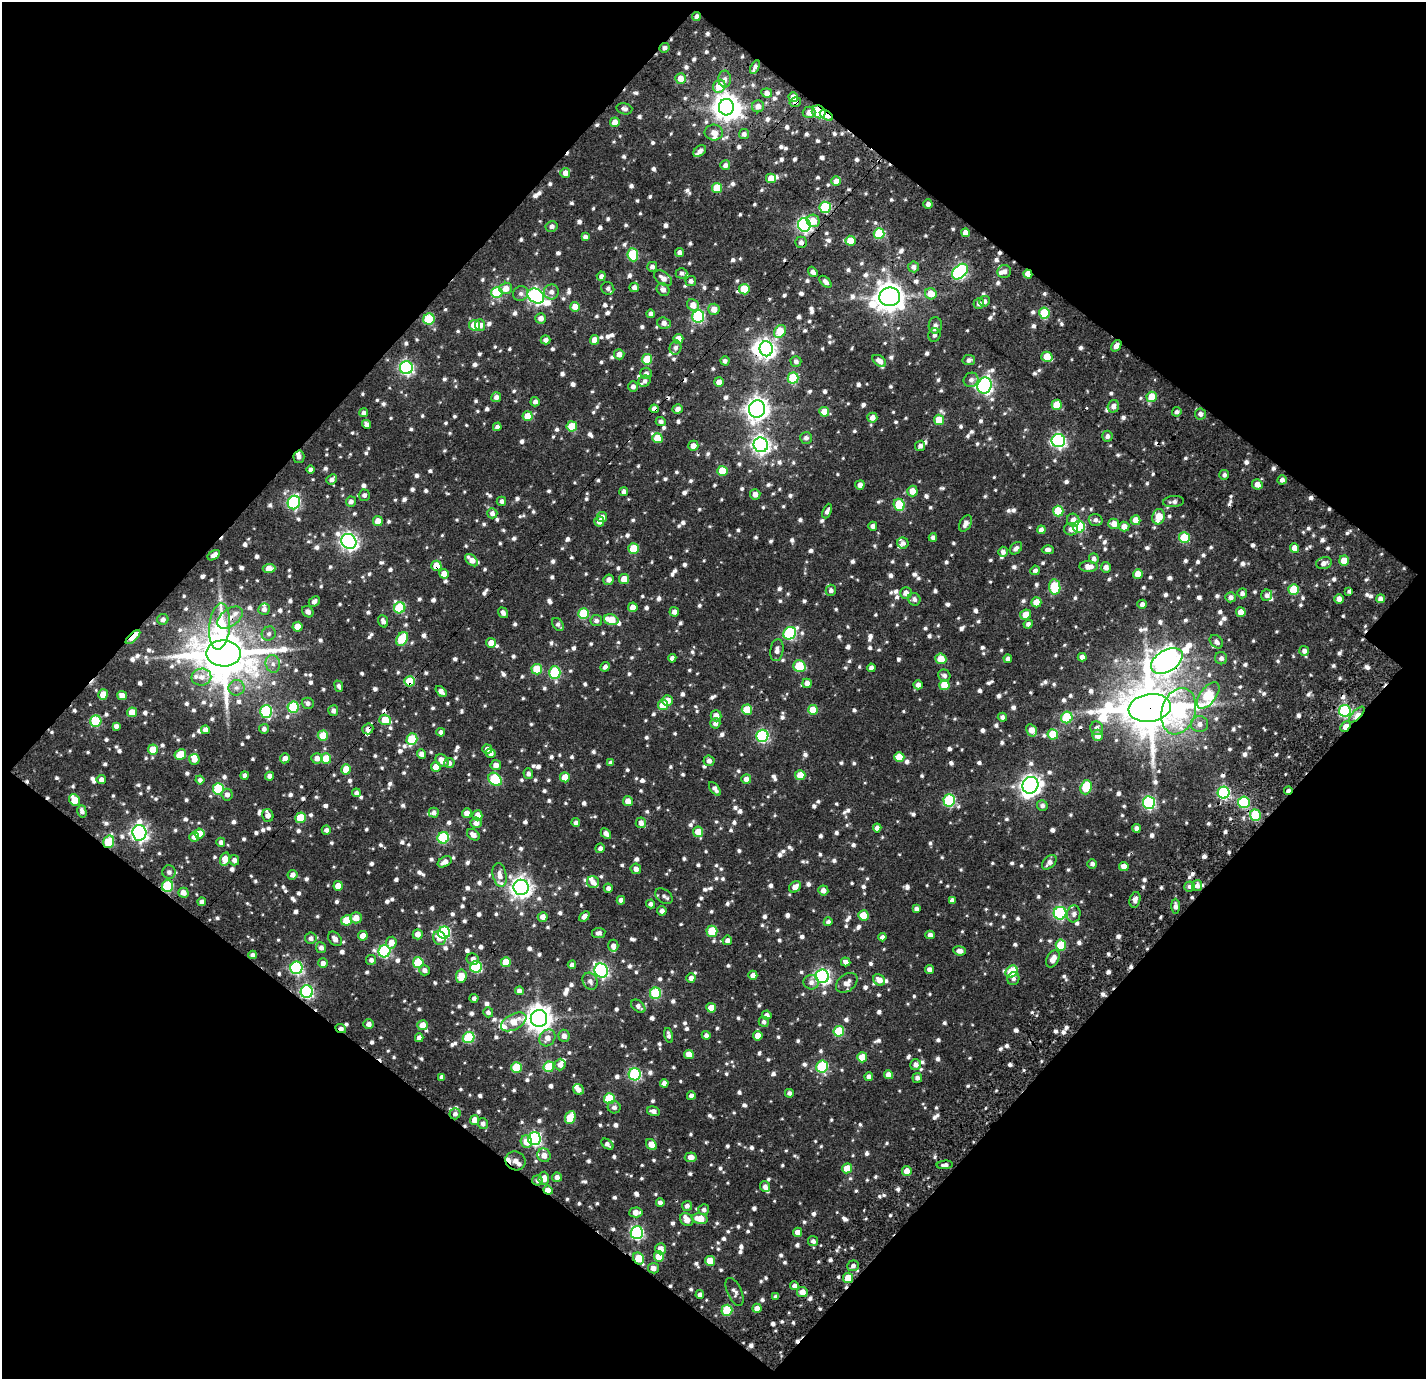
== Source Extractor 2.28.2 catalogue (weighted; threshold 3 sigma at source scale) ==
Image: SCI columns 128-1551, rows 205-1581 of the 1758 x 1761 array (HDU 1 of 3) = the unmasked area's bounding box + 8 px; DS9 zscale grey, full resolution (1 PNG px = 1 image px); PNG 1428 x 1381 px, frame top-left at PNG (2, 2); each listed source drawn as its Kron ellipse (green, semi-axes under 4 px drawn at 4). Shown black and unused: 50% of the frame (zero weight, under 3 of 4 exposures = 20% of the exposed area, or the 3 px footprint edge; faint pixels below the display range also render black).
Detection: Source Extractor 2.28.2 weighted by HDU 2 'WHT'. Background 0.136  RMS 0.047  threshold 0.211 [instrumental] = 3 sigma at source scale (4.5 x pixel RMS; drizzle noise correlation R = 1.50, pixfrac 1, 0.0396/0.0396 arcsec/px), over >= 5 px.
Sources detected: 1603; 2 inside a brighter object's white glare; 23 cosmic-ray / hot-pixel residue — neither listed nor drawn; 47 inside a brighter listed object's ellipse — not listed separately; of the other 1531, all 500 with FLUX_AUTO >= 16.2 (the completeness limit of this list) listed and drawn (1031 fainter detections not listed), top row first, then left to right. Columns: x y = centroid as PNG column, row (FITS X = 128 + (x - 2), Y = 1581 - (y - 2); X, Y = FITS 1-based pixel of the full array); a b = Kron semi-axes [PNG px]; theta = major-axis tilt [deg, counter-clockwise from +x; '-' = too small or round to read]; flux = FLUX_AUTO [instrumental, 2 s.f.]
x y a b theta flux
696 17 4 4 - 20
664 48 5 4 - 17
755 67 7 3 61 17
681 78 5 5 - 56
725 79 8 6 -88 18
719 86 7 6 - 100
767 93 5 4 - 26
793 97 5 4 - 61
795 102 6 4 15 20
758 106 6 6 - 31
726 107 8 7 - 4800
624 109 8 5 -14 18
809 112 6 5 - 28
819 112 7 6 - 330
826 115 7 4 -32 140
615 122 5 4 - 55
714 133 9 8 - 33
744 134 5 5 - 20
700 151 7 5 39 22
725 165 5 5 - 21
565 173 5 5 - 38
771 178 5 5 - 69
836 181 5 4 - 47
717 188 5 5 - 140
928 204 4 4 - 21
825 207 5 5 - 370
813 221 6 6 - 62
804 225 6 6 - 1000
552 226 6 5 - 18
965 233 4 4 - 38
879 234 5 5 - 250
585 237 4 4 - 19
850 241 5 5 - 96
801 242 6 5 - 21
679 252 4 4 - 20
633 255 6 5 - 270
652 267 5 5 - 18
914 267 5 5 - 19
1004 271 7 6 - 24
813 272 6 4 -52 19
960 272 9 6 43 860
682 273 6 5 - 16
1028 274 4 4 - 50
601 276 4 4 - 20
663 278 10 6 -35 37
691 281 5 5 - 18
825 282 7 4 -44 22
634 287 5 4 - 26
506 288 6 5 - 47
608 288 6 6 - 17
663 289 7 6 - 23
744 289 5 5 - 140
497 292 5 5 - 290
551 292 7 7 - 24
521 294 7 7 - 18
931 294 6 5 - 76
536 296 9 6 -35 1400
890 297 10 9 - 7000
984 301 5 5 - 17
979 303 5 5 - 22
693 305 6 5 - 48
575 307 5 5 - 58
714 309 5 5 - 42
1044 313 5 5 - 220
651 314 4 4 - 19
698 316 6 6 - 510
541 318 5 5 - 28
429 319 5 5 - 270
664 323 7 5 -20 26
475 325 5 5 - 130
480 325 6 5 - 29
935 325 8 6 88 21
780 332 7 5 58 150
934 335 7 6 - 18
678 339 5 5 - 64
546 340 5 4 - 21
595 340 5 4 - 50
1116 346 6 4 55 27
675 347 7 6 - 20
766 349 7 6 - 2300
619 354 5 5 - 31
1047 357 6 5 - 82
647 359 5 5 - 140
969 360 6 5 - 18
725 361 5 4 - 17
796 361 5 5 - 17
879 361 8 5 -37 29
406 368 6 6 - 1000
646 373 6 5 - 18
793 378 5 5 - 230
971 380 7 7 - 21
645 381 6 5 - 18
719 382 5 5 - 35
633 386 5 5 - 22
985 386 8 7 - 1200
496 397 5 5 - 23
1152 397 5 5 - 140
535 402 5 4 - 20
1057 405 5 5 - 110
1113 406 6 5 - 24
654 409 5 4 - 38
678 409 5 5 - 24
757 409 9 8 - 3600
824 412 5 5 - 74
1177 412 5 4 - 16
364 413 4 4 - 17
1200 414 5 5 - 25
528 416 5 5 - 93
872 418 5 5 - 34
939 420 5 5 - 94
661 422 5 4 - 17
366 424 4 4 - 21
572 426 5 5 - 140
497 427 4 4 - 18
1107 436 5 5 - 17
657 438 5 5 - 91
806 438 6 6 - 19
1058 441 7 6 - 1100
761 445 7 7 - 1900
693 446 5 5 - 38
920 446 5 5 - 17
299 457 6 5 - 19
311 470 4 4 - 19
722 471 5 5 - 150
1224 475 5 5 - 17
332 479 5 4 - 17
1282 480 4 4 - 19
1257 484 5 5 - 34
860 485 5 4 - 31
912 491 5 5 - 52
624 492 4 4 - 24
755 494 5 5 - 34
364 495 5 5 - 17
501 501 4 4 - 16
294 502 7 6 - 680
351 502 5 5 - 20
1174 502 10 5 5 19
899 505 6 5 - 240
827 511 8 4 66 18
1058 511 5 5 - 180
492 513 5 5 - 20
602 517 5 5 - 28
1159 517 8 6 78 95
1073 520 6 6 - 35
1096 520 7 6 - 18
1136 520 5 5 - 56
378 521 5 5 - 66
599 521 5 5 - 32
966 523 9 5 62 25
1114 524 5 5 - 42
873 526 4 4 - 19
1124 526 5 5 - 38
1079 527 6 5 - 460
1071 529 7 6 - 18
1041 530 4 4 - 25
933 537 4 4 - 17
1184 538 5 5 - 240
349 541 8 7 - 1900
903 543 6 5 - 18
1016 548 7 5 43 19
1295 548 5 4 - 56
633 549 5 5 - 140
1048 550 6 4 -2 18
1003 552 5 4 - 21
214 555 7 4 33 23
1094 559 5 5 - 18
471 560 7 4 -41 44
1344 561 5 5 - 67
1324 563 8 6 14 26
436 566 5 5 - 68
1088 567 9 5 -2 42
1106 567 5 5 - 27
269 568 6 4 3 64
1035 570 5 4 - 16
444 574 5 4 - 41
1138 574 5 5 - 65
624 579 5 5 - 72
609 580 5 5 - 23
1055 587 7 5 -82 240
1294 589 5 5 - 210
831 590 5 5 - 21
1349 591 4 3 - 41
906 593 6 5 - 34
1242 593 5 5 - 17
1267 595 6 5 - 16
1231 597 5 5 - 19
914 599 6 6 - 18
1339 599 5 4 - 36
1380 599 4 4 - 29
314 601 6 4 41 20
1036 602 5 5 - 78
1142 604 4 4 - 20
633 607 5 4 - 43
400 608 6 5 - 280
264 609 6 5 - 19
308 612 6 5 - 23
674 612 5 5 - 21
1241 612 5 5 - 51
503 613 6 4 -53 19
583 614 5 5 - 260
1026 615 5 5 - 53
230 618 14 8 36 45
163 619 5 5 - 21
611 620 7 5 -18 110
383 621 6 5 - 21
596 621 6 5 - 19
558 624 7 5 -52 17
1028 624 4 4 - 18
220 627 23 10 85 350
297 627 5 5 - 57
790 633 7 6 - 540
269 634 7 6 - 17
133 637 9 4 43 160
402 639 7 5 58 200
1216 642 7 5 -45 22
491 643 5 5 - 42
777 650 11 6 81 26
1304 651 5 5 - 19
223 653 17 13 -1 25000
1082 657 4 4 - 25
672 658 4 4 - 21
1221 658 6 6 - 18
941 659 5 5 - 74
1008 659 4 4 - 22
1167 661 17 10 31 4900
273 664 9 7 -77 23
799 666 6 5 - 190
605 667 5 4 - 18
871 668 4 4 - 21
537 669 5 5 - 130
555 673 6 5 - 380
944 676 6 6 - 17
201 677 10 8 10 36
409 681 5 5 - 170
807 683 5 4 - 34
918 685 4 4 - 24
944 685 5 5 - 110
339 686 6 4 -67 16
236 688 8 8 - 22
441 691 6 4 -42 33
103 694 5 5 - 75
1208 695 15 8 53 310
122 696 5 4 - 36
667 700 5 5 - 41
308 703 6 5 - 19
663 705 5 5 - 120
293 707 5 5 - 290
1150 708 21 14 8 25000
747 710 5 5 - 140
813 710 5 5 - 100
266 711 6 6 - 450
333 711 5 5 - 20
1179 711 24 16 73 610
1345 711 6 6 - 560
132 712 5 5 - 72
1357 715 10 4 46 58
716 716 5 5 - 34
1002 717 4 4 - 17
1067 718 6 5 - 270
385 720 6 5 - 110
96 721 6 5 - 290
715 723 5 5 - 23
1199 724 8 8 - 28
116 726 4 4 - 17
1345 726 6 4 50 60
1097 728 7 6 - 20
264 729 5 5 - 17
368 729 5 5 - 22
205 730 4 4 - 28
1032 730 6 5 - 48
441 732 4 4 - 19
1053 734 5 5 - 170
1097 735 5 5 - 38
323 736 5 5 - 120
762 736 6 6 - 660
412 739 6 5 - 220
487 749 5 4 - 24
153 750 5 5 - 100
491 753 5 5 - 24
422 754 5 4 - 29
180 755 6 5 - 150
899 757 5 5 - 100
285 758 5 5 - 27
317 758 5 5 - 31
194 759 5 5 - 37
326 759 5 5 - 110
442 760 7 5 -42 47
709 761 5 5 - 20
449 763 5 5 - 18
610 763 4 4 - 18
496 765 5 5 - 31
436 767 5 5 - 50
346 769 5 5 - 90
528 774 5 5 - 17
245 775 4 4 - 19
800 775 5 5 - 76
269 776 4 4 - 23
565 777 5 5 - 77
101 779 4 4 - 22
495 779 7 5 -43 350
746 779 5 4 - 28
200 780 4 4 - 19
1030 785 8 7 - 2800
1086 787 7 5 71 200
218 789 5 5 - 310
715 789 8 4 -51 21
1288 791 4 3 - 17
356 793 4 4 - 17
1224 793 6 6 - 700
227 795 6 5 - 23
74 800 6 5 - 89
949 800 6 6 - 460
628 801 5 5 - 45
1244 802 6 5 - 430
1149 803 6 6 - 670
1042 805 5 5 - 17
82 811 6 4 -74 20
434 813 5 5 - 19
467 813 5 5 - 35
268 815 6 5 - 26
477 815 5 5 - 39
1255 815 5 5 - 240
300 818 5 5 - 160
476 823 5 5 - 30
576 823 4 4 - 19
641 823 5 5 - 26
877 828 4 4 - 25
1136 828 4 4 - 23
326 830 4 4 - 19
698 832 5 5 - 73
139 833 8 7 - 1600
606 833 6 4 -43 25
199 834 5 5 - 76
473 835 7 5 -36 31
194 837 5 5 - 25
443 838 6 5 - 390
109 842 6 5 - 250
221 842 4 4 - 20
600 848 5 4 - 19
225 859 7 5 75 54
234 860 5 5 - 21
445 862 7 5 28 30
1049 862 9 5 45 25
1092 864 5 5 - 18
1124 866 5 4 - 38
636 869 5 5 - 23
169 872 7 6 - 19
293 875 5 5 - 27
500 875 12 7 -78 34
593 882 6 6 - 20
167 886 6 5 - 380
338 886 5 4 - 62
1190 886 5 5 - 17
1197 886 5 5 - 25
521 887 7 7 - 2800
795 887 6 5 - 41
608 888 4 4 - 17
823 890 5 5 - 28
183 893 5 5 - 32
664 896 9 6 -35 17
621 900 4 4 - 25
952 900 4 4 - 18
1135 900 8 5 76 20
202 902 4 4 - 21
651 904 4 4 - 18
1175 906 7 4 -89 20
916 909 4 4 - 17
662 911 5 4 - 23
1060 913 6 6 - 800
1074 914 8 7 - 20
864 915 5 5 - 110
584 916 6 4 40 25
543 917 5 4 - 33
356 918 6 5 - 52
347 920 5 5 - 120
828 922 4 4 - 17
712 931 5 5 - 190
444 933 6 6 - 600
599 933 7 5 9 18
418 934 5 5 - 36
930 935 4 4 - 19
363 936 5 4 - 48
882 937 4 4 - 18
311 938 6 5 - 21
439 938 7 6 - 46
335 939 8 5 -50 27
727 940 5 5 - 22
391 943 6 5 - 41
1061 945 5 5 - 190
613 946 6 5 - 23
321 948 5 5 - 22
384 951 6 6 - 560
960 951 6 4 -7 26
253 955 4 4 - 18
473 959 6 5 - 21
1053 959 9 6 62 42
371 960 5 5 - 18
506 962 5 5 - 130
846 962 5 4 - 23
323 963 5 5 - 25
418 963 5 5 - 210
572 965 4 4 - 18
476 967 6 6 - 380
296 968 6 6 - 700
929 969 4 4 - 25
424 970 5 5 - 18
601 970 7 6 - 1100
1012 972 7 5 48 190
753 975 4 4 - 27
461 976 7 5 83 72
822 976 7 6 - 1300
691 978 4 4 - 22
1013 979 6 6 - 16
879 980 6 5 - 38
590 981 9 7 -62 23
811 982 7 7 - 22
847 983 12 8 39 34
519 991 4 4 - 20
307 992 6 6 - 820
655 993 6 5 - 300
474 998 4 4 - 16
638 1006 8 5 -39 19
711 1008 5 5 - 67
488 1012 5 5 - 16
767 1015 4 4 - 20
539 1018 8 8 - 5000
514 1022 14 7 28 71
764 1022 5 5 - 17
369 1024 5 5 - 24
423 1025 5 5 - 57
341 1028 5 4 - 21
839 1031 5 5 - 240
669 1035 8 4 -76 18
706 1035 4 4 - 17
564 1036 6 5 - 24
758 1036 5 4 - 54
419 1038 4 4 - 24
469 1038 6 5 - 320
547 1038 9 7 54 37
689 1055 5 4 - 53
862 1057 5 5 - 96
560 1065 6 5 - 29
916 1065 5 5 - 23
516 1067 5 5 - 180
549 1067 5 5 - 190
822 1067 6 6 - 390
635 1074 6 6 - 610
889 1075 4 4 - 38
869 1076 4 4 - 21
442 1077 4 4 - 19
917 1078 5 5 - 18
664 1083 4 4 - 21
578 1090 6 5 - 28
789 1093 4 4 - 17
691 1096 4 4 - 21
609 1099 5 5 - 230
614 1107 6 6 - 18
653 1111 6 4 -18 23
455 1114 6 5 - 18
570 1117 6 5 - 120
475 1120 5 4 - 58
483 1124 5 5 - 19
534 1139 6 6 - 930
526 1142 6 5 - 53
607 1144 7 4 -39 19
651 1144 6 4 -51 54
544 1155 7 6 - 40
691 1157 6 5 - 32
515 1161 10 9 - 80
945 1165 8 4 4 20
847 1168 5 5 - 66
907 1171 5 5 - 41
557 1177 5 4 - 21
544 1178 6 5 - 35
537 1180 5 5 - 17
765 1187 6 5 - 21
548 1190 5 4 - 49
660 1202 4 4 - 18
687 1206 5 5 - 21
704 1210 5 5 - 17
636 1212 6 5 - 36
687 1219 7 6 - 52
700 1219 8 5 -11 86
797 1232 4 4 - 35
637 1233 6 6 - 740
813 1241 5 5 - 17
661 1249 5 5 - 44
659 1257 5 5 - 110
639 1258 6 5 - 150
710 1261 5 5 - 78
853 1266 6 5 - 20
653 1268 5 5 - 25
848 1278 5 5 - 88
794 1286 4 4 - 19
735 1292 15 7 -66 21
802 1292 5 5 - 48
700 1294 4 4 - 19
776 1296 4 4 - 17
757 1308 4 4 - 33
727 1310 5 5 - 210
Overlapping masked pixels (flux is a lower limit): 39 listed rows (the first 20) at x y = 696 17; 664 48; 767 93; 795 102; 726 107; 819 112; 826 115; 804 225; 1028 274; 1116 346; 654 409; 757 409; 1041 530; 436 566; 1349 591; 230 618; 220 627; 133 637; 1167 661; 409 681